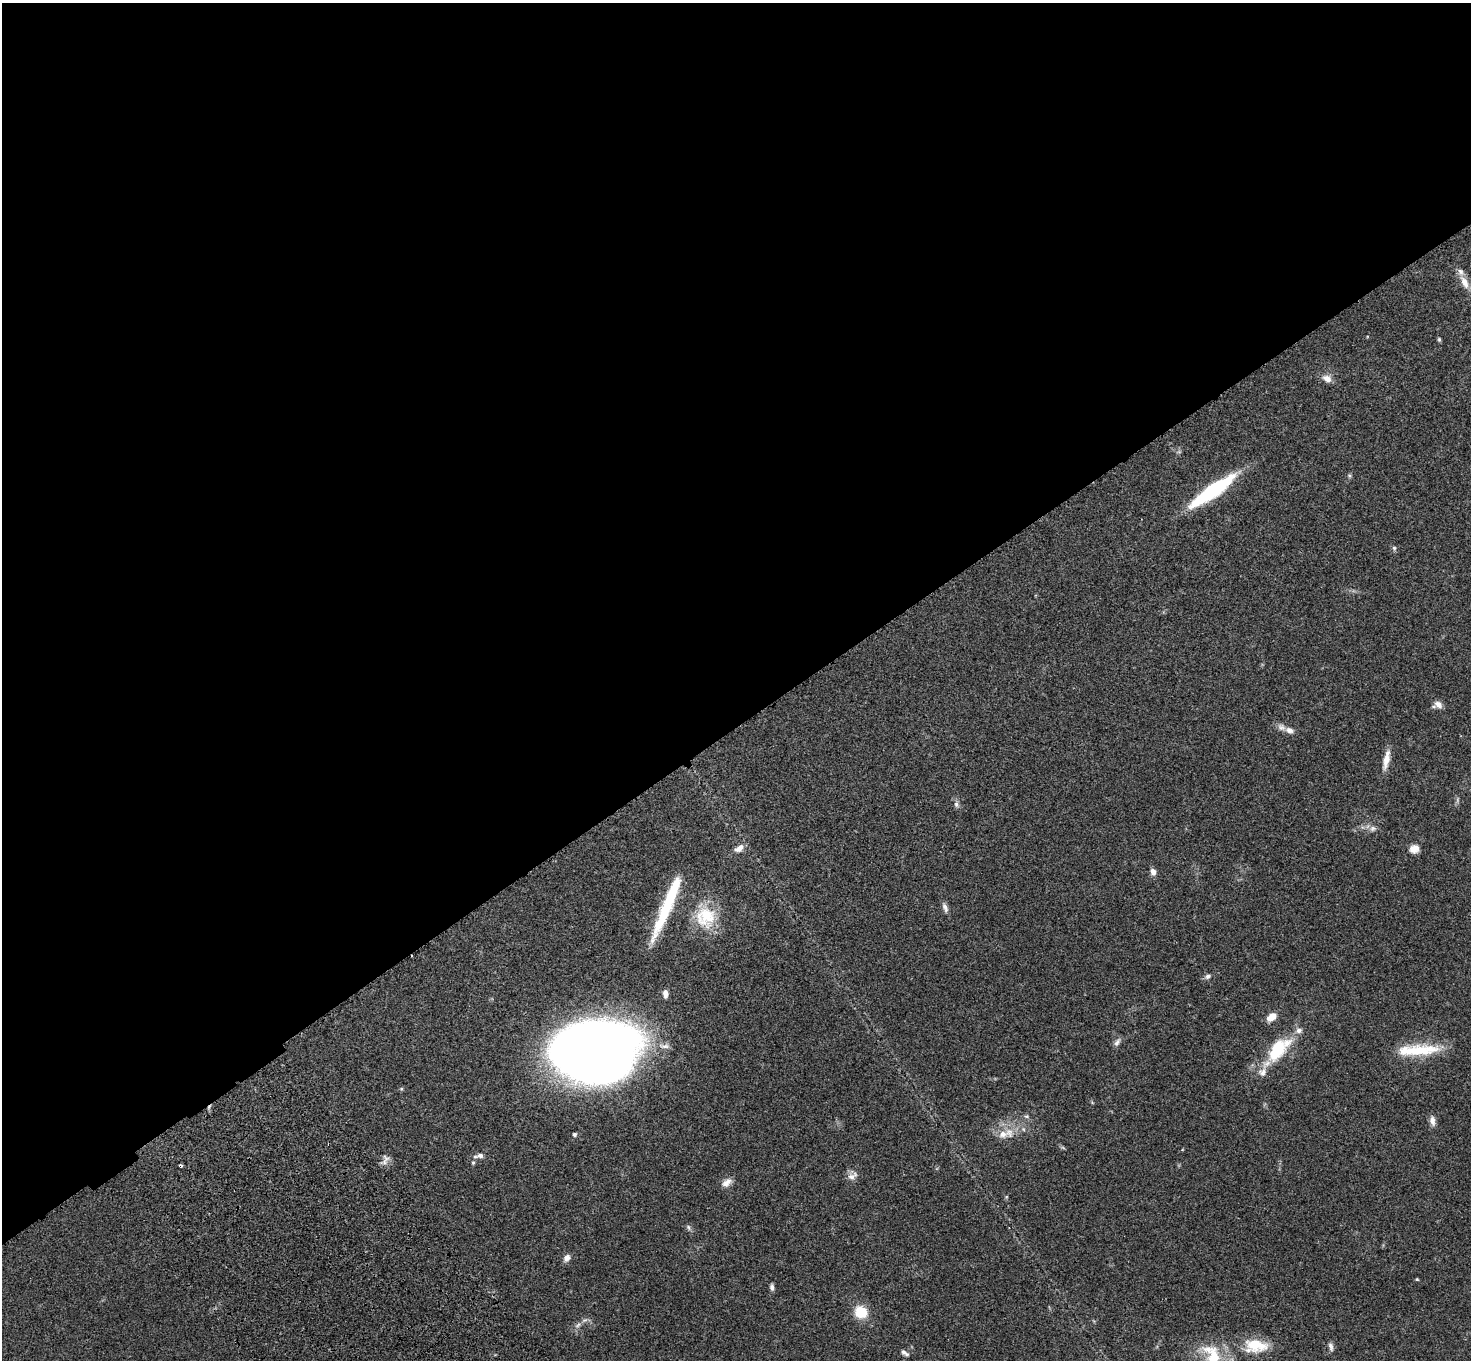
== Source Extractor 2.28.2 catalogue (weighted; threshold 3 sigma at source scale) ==
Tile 2 of 4 x 4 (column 2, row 1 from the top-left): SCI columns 1572-3040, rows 4317-5674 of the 6087 x 6054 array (HDU 1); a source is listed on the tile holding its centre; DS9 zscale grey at full resolution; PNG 1473 x 1362 px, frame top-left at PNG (2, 3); no overlay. Shown black and unused: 54% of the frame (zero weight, under 3 of 4 exposures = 6% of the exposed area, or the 3 px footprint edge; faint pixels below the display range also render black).
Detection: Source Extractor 2.28.2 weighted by HDU 2 'WHT'; one run over the whole footprint, this tile lists its part. Background 0.0576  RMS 0.0056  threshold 0.0253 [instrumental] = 3 sigma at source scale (4.5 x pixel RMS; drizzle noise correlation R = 1.50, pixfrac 1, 0.05/0.05 arcsec/px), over >= 5 px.
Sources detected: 58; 2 too faint to see at this stretch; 1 cosmic-ray / hot-pixel residue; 1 long thin detection or spike segment (spike, bleed or trail) — not listed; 6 inside a brighter listed object's ellipse — not listed separately; the other 48 listed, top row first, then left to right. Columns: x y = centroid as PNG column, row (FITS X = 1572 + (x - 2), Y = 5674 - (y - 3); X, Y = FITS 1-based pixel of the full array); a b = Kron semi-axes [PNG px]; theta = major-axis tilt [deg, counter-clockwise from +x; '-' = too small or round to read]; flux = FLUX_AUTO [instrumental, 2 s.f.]
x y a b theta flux
1464 282 22 9 -60 5.9
1439 339 6 4 -75 0.83
1327 379 13 9 -30 4
1179 452 7 4 -18 0.85
1349 476 7 5 -69 0.9
1212 491 49 11 35 54
1394 548 7 5 -88 1.1
1438 704 11 9 -36 3.2
1281 727 12 9 -27 2.9
1386 760 27 7 78 6.3
956 804 9 7 -71 1.9
1373 828 11 8 11 2.6
739 848 14 8 32 3.8
1414 849 11 10 - 4.7
1153 872 8 6 -72 3.1
667 905 72 10 67 37
945 907 13 6 -71 2.4
706 917 30 27 -82 24
1208 976 8 5 43 1.7
665 994 9 6 -86 2.9
1271 1017 11 7 35 6.1
1299 1030 9 8 - 2.7
1117 1042 12 7 60 2.1
1277 1050 30 17 60 25
1418 1050 55 13 4 24
593 1051 69 47 1 660
401 1089 5 5 - 0.72
1026 1116 8 6 0 1.2
1432 1121 13 7 -80 3
1023 1129 6 4 -46 0.96
1009 1133 16 12 -64 7
574 1134 4 4 - 1.4
480 1155 8 5 -8 2
384 1162 13 10 13 3.2
473 1163 5 4 - 0.78
852 1176 14 12 51 3.7
727 1182 15 9 35 3.9
1006 1197 6 4 72 0.58
688 1227 8 5 -71 1.3
567 1258 9 7 51 3
1417 1279 4 4 - 0.53
772 1287 8 5 -85 1.6
861 1312 13 12 - 14
578 1325 13 6 40 2.6
1256 1345 31 16 -9 17
1331 1346 12 6 -78 2
905 1353 11 5 -33 1.7
1214 1360 50 22 -70 33
Isophote crosses this tile's border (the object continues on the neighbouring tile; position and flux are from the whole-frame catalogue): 1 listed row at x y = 1214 1360